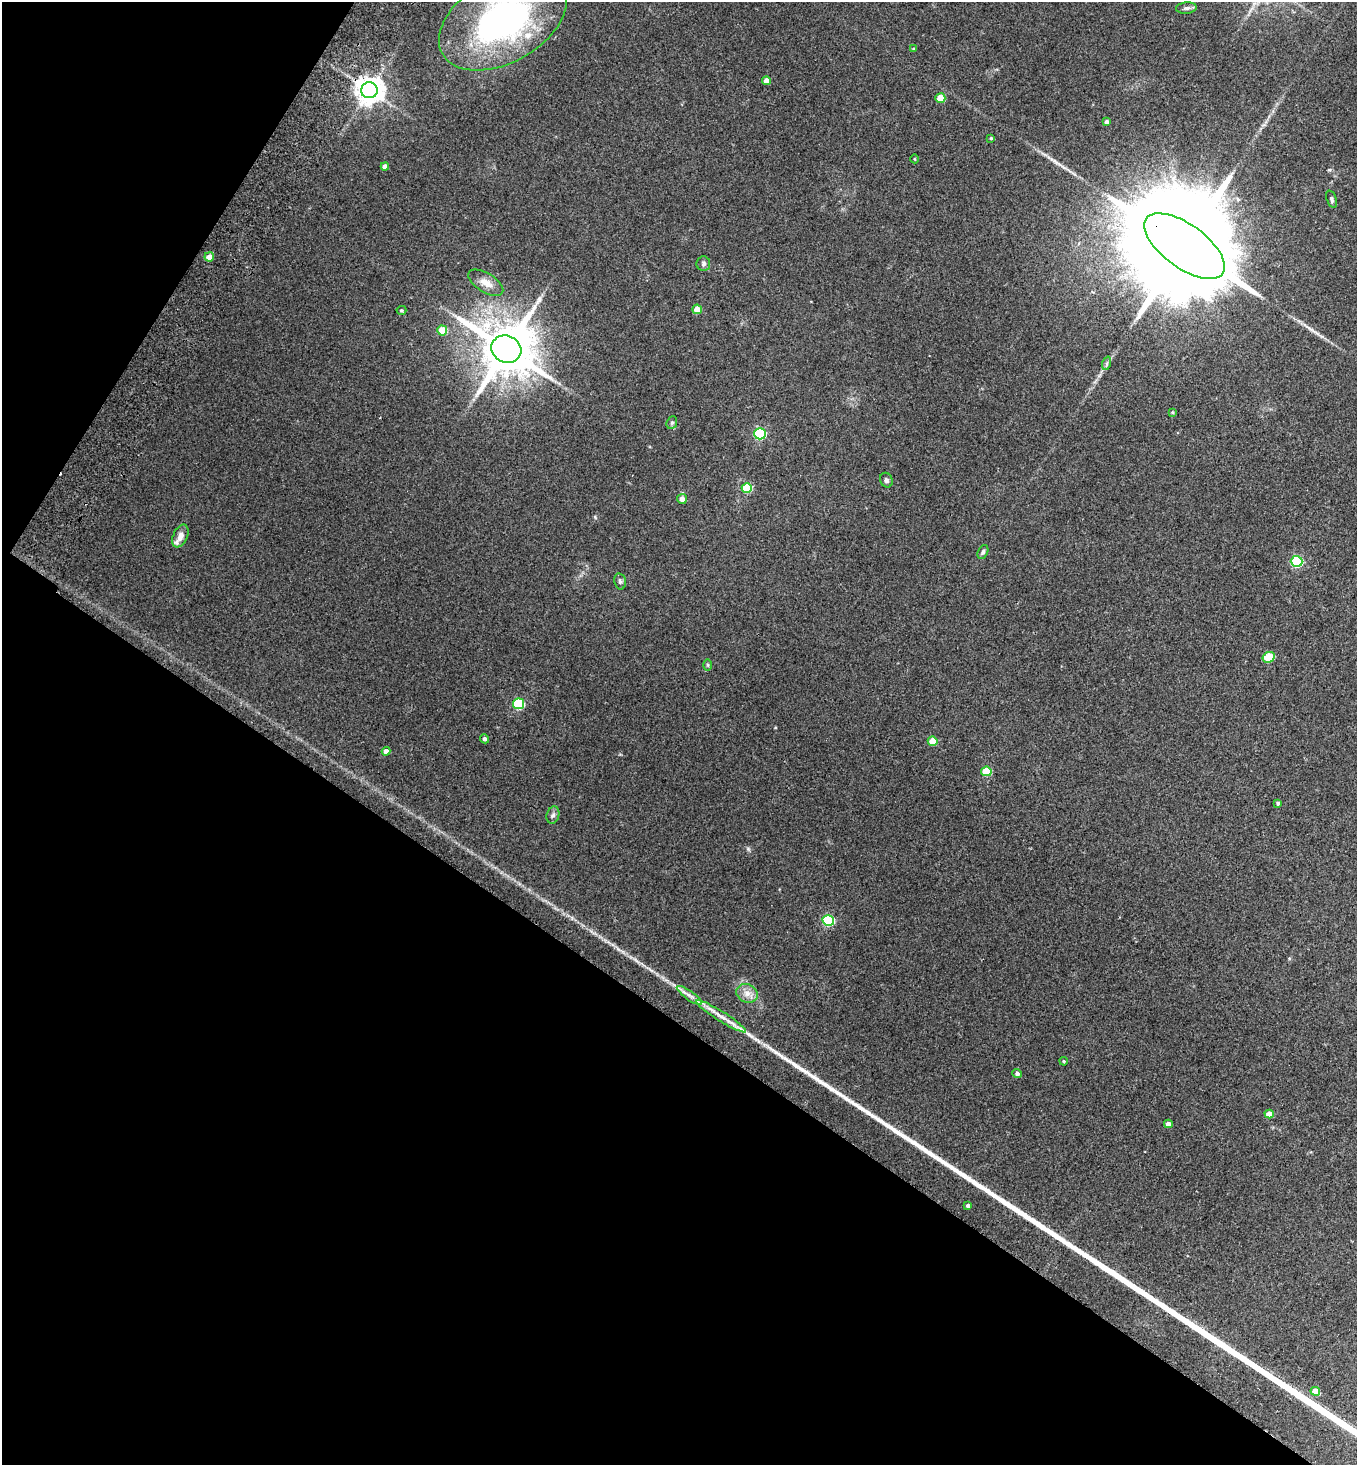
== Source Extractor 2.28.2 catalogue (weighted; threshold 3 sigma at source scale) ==
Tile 9 of 4 x 4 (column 1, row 3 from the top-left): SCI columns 202-1556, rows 1499-2961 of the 5962 x 5923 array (HDU 1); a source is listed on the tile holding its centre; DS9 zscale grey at full resolution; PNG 1359 x 1467 px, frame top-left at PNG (2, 2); each listed source drawn as its Kron ellipse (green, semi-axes under 4 px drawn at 4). Shown black and unused: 35% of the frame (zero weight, under 2 of 3 exposures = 3% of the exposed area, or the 3 px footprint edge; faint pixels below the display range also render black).
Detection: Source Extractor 2.28.2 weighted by HDU 2 'WHT'; one run over the whole footprint, this tile lists its part. Background 0.0747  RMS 0.0096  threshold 0.0432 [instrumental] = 3 sigma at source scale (4.5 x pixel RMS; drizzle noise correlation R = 1.50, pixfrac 1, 0.05/0.05 arcsec/px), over >= 5 px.
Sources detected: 52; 1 long thin detection or spike segment (spike, bleed or trail) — neither listed nor drawn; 2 inside a brighter listed object's ellipse — not listed separately; the other 49 listed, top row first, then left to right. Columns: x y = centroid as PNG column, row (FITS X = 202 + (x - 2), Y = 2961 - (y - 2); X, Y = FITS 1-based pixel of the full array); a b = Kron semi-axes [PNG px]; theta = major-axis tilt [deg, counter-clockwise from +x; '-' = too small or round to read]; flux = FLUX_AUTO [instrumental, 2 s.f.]
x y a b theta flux
1186 8 10 5 5 2.9
503 21 69 42 29 300
914 49 4 3 - 1.1
766 81 4 4 - 7.1
369 90 8 8 - 1100
940 98 5 4 - 18
1106 122 4 4 - 2.4
991 138 4 3 - 0.94
915 159 4 3 - 0.67
385 166 4 4 - 5
1331 199 9 5 -69 2
1185 246 47 21 -36 45000
209 257 4 4 - 6.6
703 264 7 7 - 2.5
486 283 20 9 -32 9.5
697 309 4 4 - 10
401 310 5 4 - 1.3
442 330 5 5 - 24
506 349 15 13 -25 5400
1107 363 7 4 72 1.8
1172 412 4 3 - 0.92
672 423 6 5 - 1.8
760 434 6 5 - 92
886 480 7 6 - 2.1
747 488 5 5 - 35
682 499 5 5 - 5.1
180 536 12 7 66 6.6
983 552 7 5 66 2.1
1297 561 6 5 - 94
620 581 8 5 -78 2.1
1269 657 6 5 - 30
708 665 6 4 -89 1.1
518 704 5 5 - 66
485 739 4 4 - 2.5
933 741 5 4 - 15
386 751 4 4 - 4.4
986 771 5 5 - 32
1278 803 4 4 - 1.9
553 815 9 6 73 2.7
828 920 6 5 - 74
747 993 11 9 -27 6.8
689 995 15 4 -35 4.8
721 1016 29 5 -32 10
1064 1061 4 3 - 0.99
1017 1073 5 4 - 2.5
1269 1114 4 4 - 8.7
1168 1124 4 4 - 5.8
968 1206 4 4 - 2.6
1315 1391 5 4 - 13
Overlapping masked pixels (flux is a lower limit): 2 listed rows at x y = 369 90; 1185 246
Isophote crosses this tile's border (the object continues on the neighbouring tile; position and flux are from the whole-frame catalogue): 1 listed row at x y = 503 21